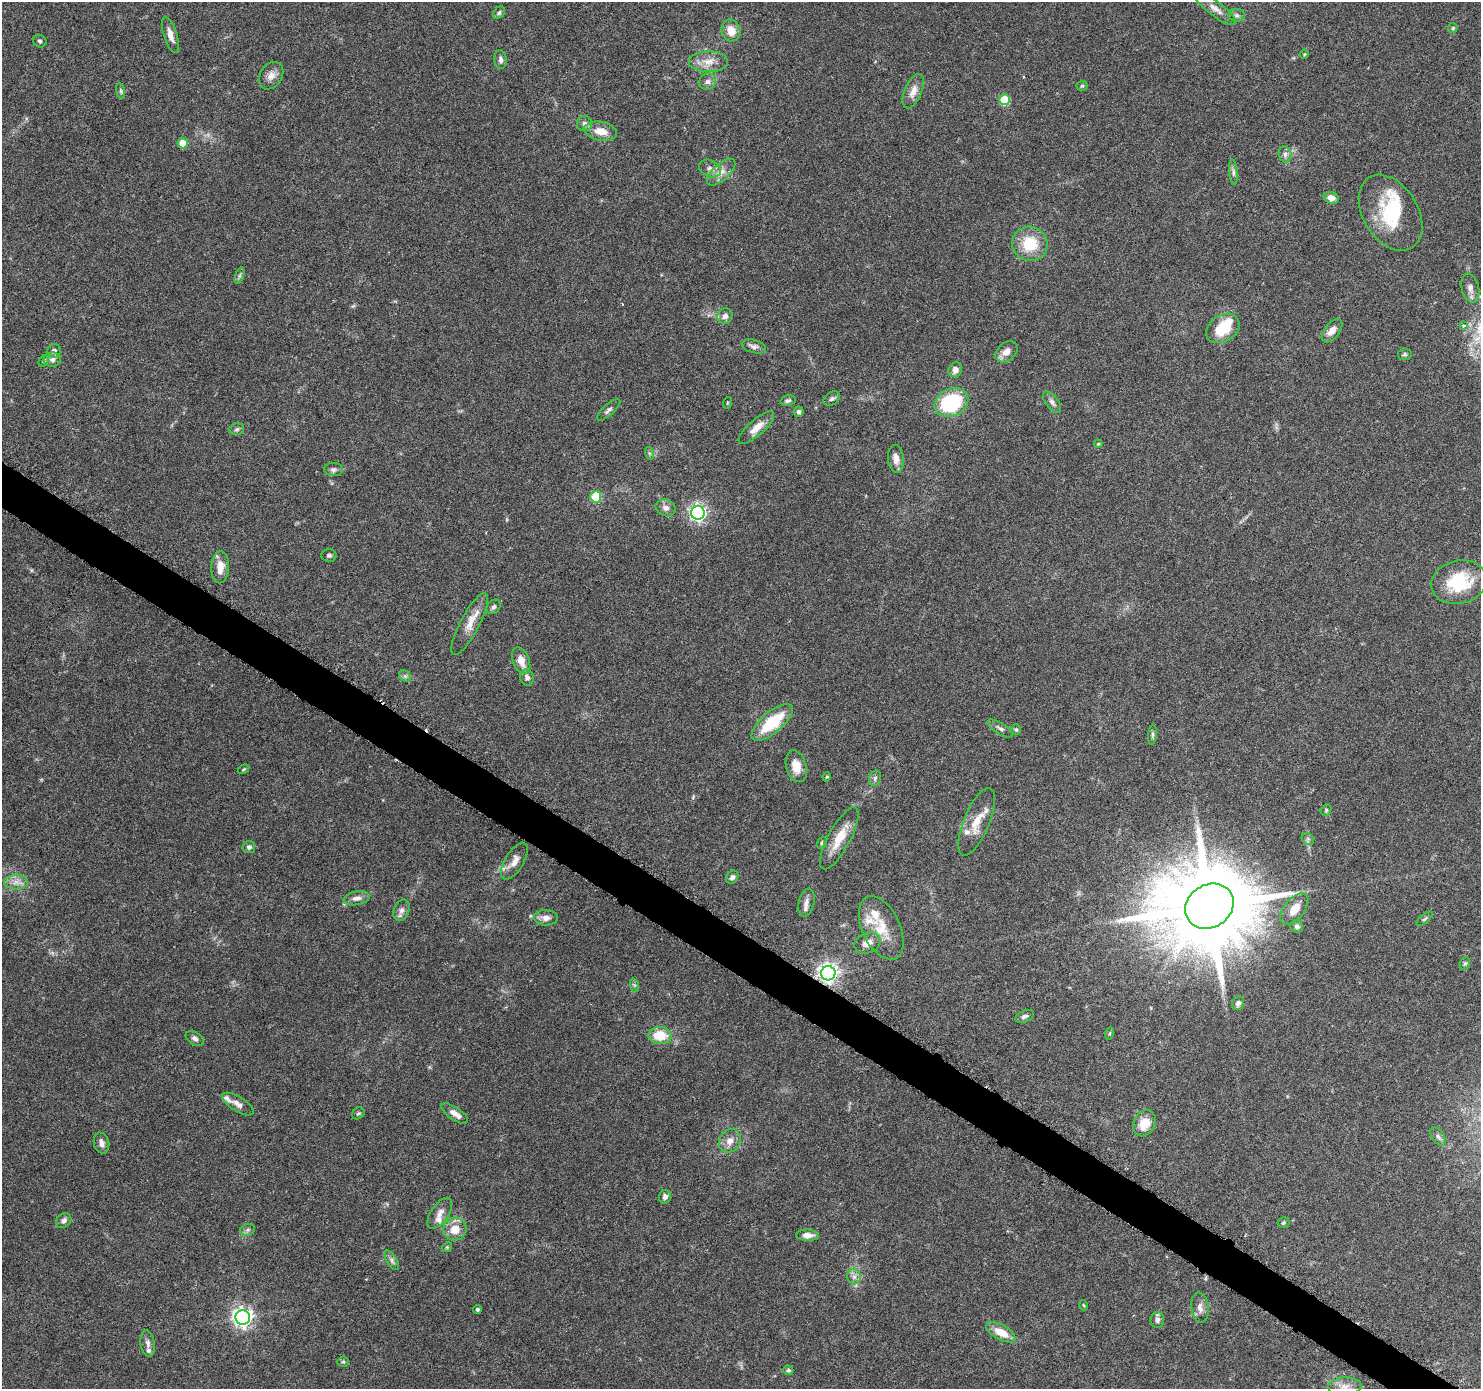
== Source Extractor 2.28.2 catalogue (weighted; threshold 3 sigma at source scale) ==
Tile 6 of 4 x 4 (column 2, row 2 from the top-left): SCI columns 1490-2968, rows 3030-4416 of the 5937 x 5999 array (HDU 1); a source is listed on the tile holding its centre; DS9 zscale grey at full resolution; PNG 1483 x 1391 px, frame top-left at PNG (2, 2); each listed source drawn as its Kron ellipse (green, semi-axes under 4 px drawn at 4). Shown black and unused: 3% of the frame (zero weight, under 3 of 6 exposures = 1% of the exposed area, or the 3 px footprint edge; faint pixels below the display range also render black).
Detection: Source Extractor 2.28.2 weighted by HDU 2 'WHT'; one run over the whole footprint, this tile lists its part. Background 0.0521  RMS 0.0025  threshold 0.0103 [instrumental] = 3 sigma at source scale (4.09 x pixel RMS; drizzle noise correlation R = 1.36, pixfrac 0.8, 0.0396/0.0396 arcsec/px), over >= 5 px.
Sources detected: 135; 1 inside a brighter object's white glare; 1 cosmic-ray / hot-pixel residue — neither listed nor drawn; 8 inside a brighter listed object's ellipse — not listed separately; the other 125 listed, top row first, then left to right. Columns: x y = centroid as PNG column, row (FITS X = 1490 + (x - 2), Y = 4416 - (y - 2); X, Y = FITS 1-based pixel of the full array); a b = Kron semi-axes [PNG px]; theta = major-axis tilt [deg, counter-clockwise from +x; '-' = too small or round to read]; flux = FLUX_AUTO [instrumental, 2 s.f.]
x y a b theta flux
1215 9 25 7 -37 2.1
499 13 7 5 47 0.48
1236 15 8 6 -1 0.72
1453 28 5 4 - 0.28
731 30 11 9 -68 3
170 35 19 6 -73 1.9
40 41 7 6 - 0.48
1304 54 4 4 - 0.24
501 60 9 6 -84 0.82
708 62 20 10 1 2.8
271 76 15 11 56 1.9
708 82 9 8 - 0.95
1082 86 5 5 - 0.35
120 91 8 4 -81 0.42
913 91 18 8 67 2.2
1005 100 5 5 - 10
584 124 7 7 - 0.88
601 131 16 9 -11 3.2
183 143 5 5 - 5.3
1285 154 8 6 -77 0.82
710 168 11 8 -24 1.2
721 172 18 8 43 2.1
1233 172 12 4 -84 0.73
1331 198 8 5 -18 1.4
1390 213 41 27 -58 13
1030 244 18 17 - 8
239 276 9 4 71 0.45
1470 288 15 8 -76 1.5
725 316 8 7 - 1.1
1464 326 4 3 - 0.65
1223 328 18 13 33 7.5
1332 331 13 7 51 1.9
754 346 12 6 -15 0.97
54 351 7 6 - 0.83
1006 352 12 9 41 1.9
1405 354 7 5 9 0.42
52 360 9 7 4 0.96
44 361 6 4 61 0.35
955 370 7 6 - 1.3
832 399 9 6 34 0.64
788 401 8 5 11 0.57
951 402 17 13 25 19
1052 402 12 6 -54 1
727 403 6 3 71 0.22
609 410 15 5 41 0.8
799 412 5 5 - 0.58
756 428 22 8 41 2.8
237 429 8 5 16 0.53
1098 444 4 3 - 0.21
649 453 6 4 -72 0.4
896 459 14 8 -85 1.7
333 470 9 6 2 0.78
596 497 6 5 - 8.3
666 508 10 8 -26 1.3
698 513 7 7 - 72
329 555 7 6 - 0.55
220 567 16 8 87 2.7
1459 582 28 21 12 12
494 607 8 6 49 0.62
470 624 34 9 62 3.7
521 661 14 8 -69 2.6
405 676 7 5 -44 0.53
527 678 8 6 -75 0.85
772 722 25 10 40 11
1000 729 14 5 -32 0.81
1016 730 5 5 - 0.33
1152 735 10 4 85 0.53
796 766 16 10 -74 2.9
244 769 6 4 32 0.31
827 777 5 4 - 0.27
875 778 8 6 75 0.61
1326 810 6 5 - 0.35
977 822 36 13 67 4.9
839 838 35 11 62 5.1
1308 839 7 5 -45 0.48
822 843 6 4 68 0.37
249 847 6 6 - 0.69
514 861 21 9 59 2.2
732 877 7 5 49 0.76
16 882 12 7 1 1.6
357 898 13 7 10 1.3
806 903 14 7 76 1.4
1209 906 25 21 33 4500
1294 909 18 10 52 3.3
401 910 11 7 67 1.1
546 918 12 8 -2 1.5
1424 919 10 3 40 0.38
1297 926 6 6 - 0.69
881 928 34 19 -65 7.3
867 943 13 10 20 2.2
1465 964 6 5 - 0.39
828 973 7 7 - 120
634 985 7 4 -71 0.42
1238 1003 7 6 - 0.81
1025 1016 10 5 21 0.72
1110 1033 6 4 71 0.33
660 1036 11 8 -4 5.7
195 1039 10 6 -30 0.84
238 1104 18 7 -32 1.5
358 1113 7 5 40 0.41
455 1114 15 6 -34 1.9
1144 1123 14 10 65 4.3
1438 1136 10 6 -55 0.81
730 1141 12 10 56 1.9
101 1143 10 7 -74 1.3
665 1197 7 6 - 0.95
440 1213 18 9 56 1.8
64 1221 8 6 39 0.89
1284 1223 6 5 - 0.38
455 1229 12 11 - 3.8
248 1230 7 6 - 0.58
807 1235 11 6 -2 1.8
447 1247 5 4 - 0.31
392 1260 11 5 -60 0.75
854 1277 8 6 90 0.99
1083 1305 5 3 - 0.22
1200 1308 15 8 -82 1.5
477 1309 4 4 - 0.49
243 1317 7 7 - 110
1157 1320 8 6 86 0.97
1001 1332 16 7 -29 4
148 1343 13 7 -82 1.1
343 1362 6 5 - 0.35
788 1370 5 4 - 0.41
1345 1386 17 9 4 2.3
Overlapping masked pixels (flux is a lower limit): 1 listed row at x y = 828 973